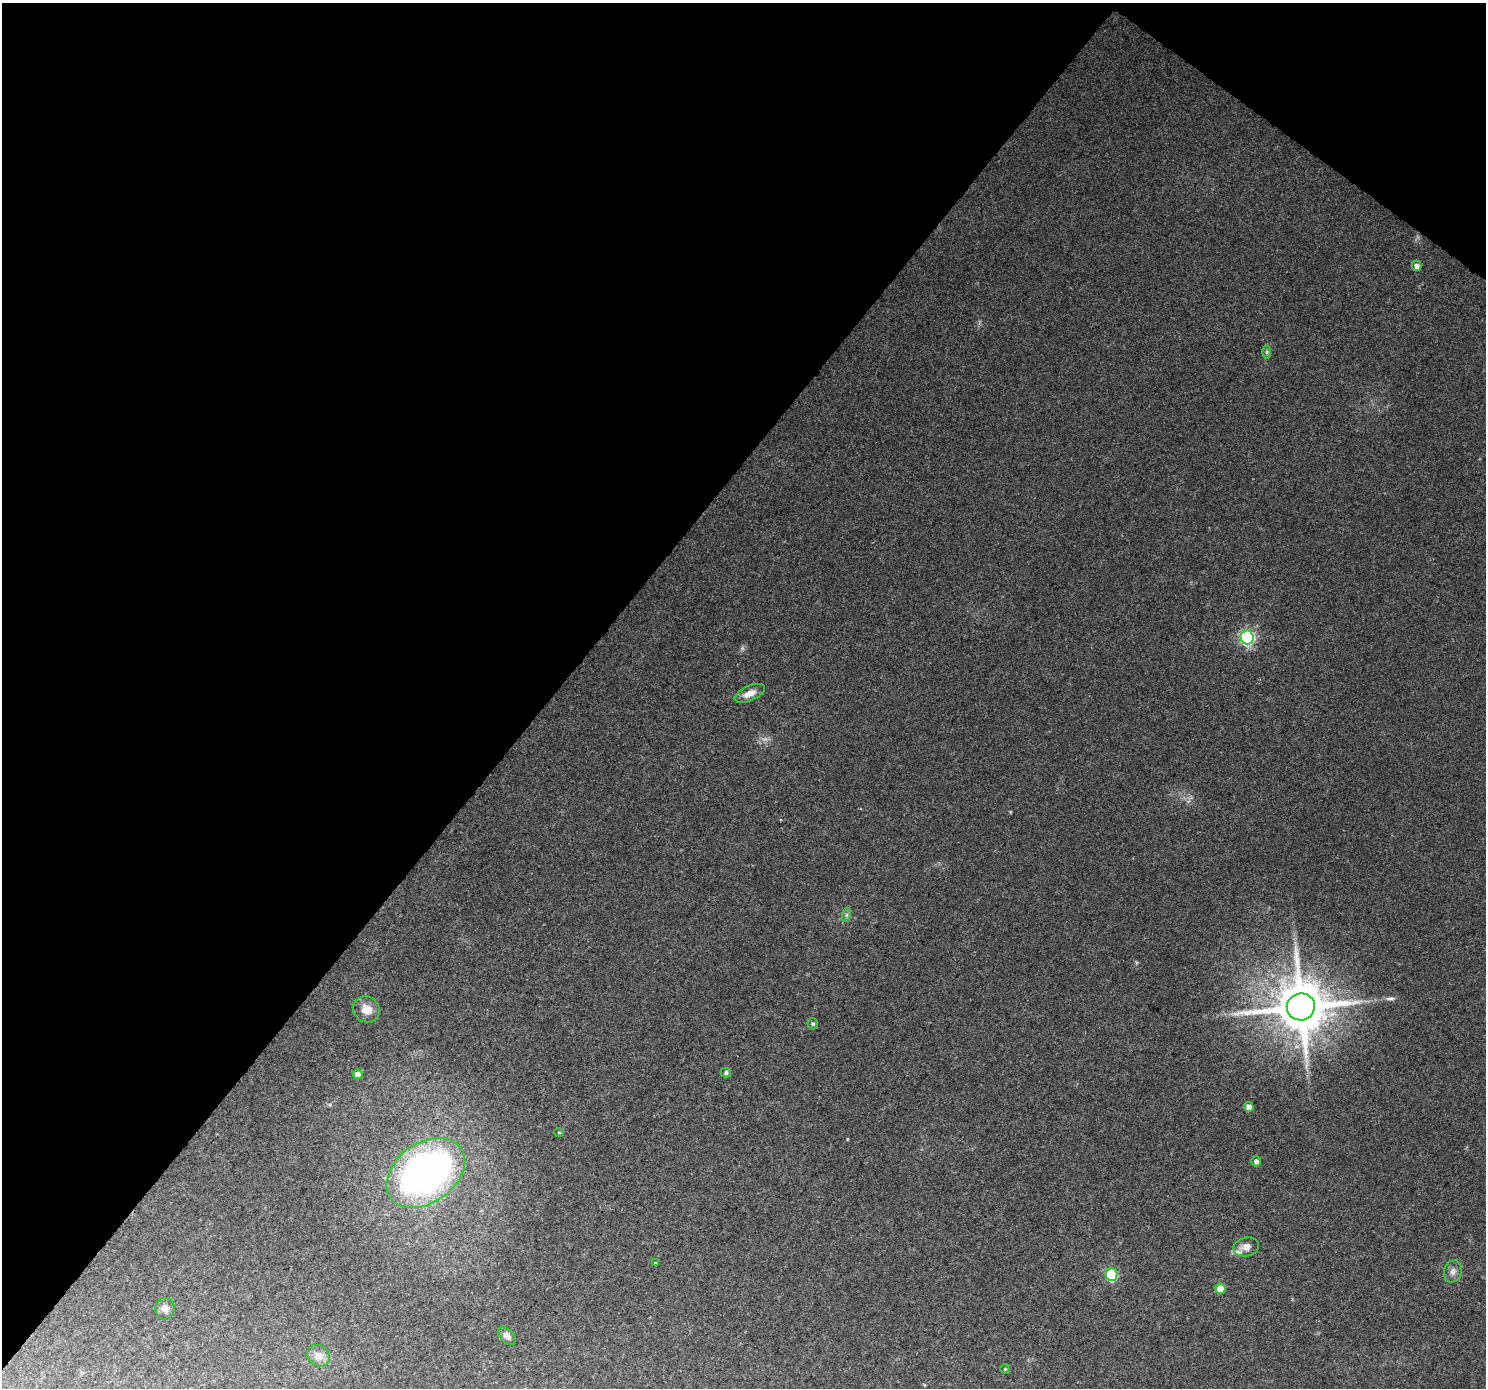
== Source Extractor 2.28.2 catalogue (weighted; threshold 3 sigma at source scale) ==
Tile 2 of 4 x 4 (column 2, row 1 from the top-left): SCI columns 1529-3012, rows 4452-5837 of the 6017 x 6062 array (HDU 1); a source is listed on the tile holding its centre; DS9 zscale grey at full resolution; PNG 1488 x 1390 px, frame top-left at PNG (2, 3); each listed source drawn as its Kron ellipse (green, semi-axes under 4 px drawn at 4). Shown black and unused: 40% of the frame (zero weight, under 3 of 4 exposures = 5% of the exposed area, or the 3 px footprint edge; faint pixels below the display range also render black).
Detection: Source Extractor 2.28.2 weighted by HDU 2 'WHT'; one run over the whole footprint, this tile lists its part. Background 0.0561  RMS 0.0057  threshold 0.0257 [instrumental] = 3 sigma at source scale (4.5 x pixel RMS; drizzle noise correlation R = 1.50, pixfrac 1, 0.0396/0.0396 arcsec/px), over >= 5 px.
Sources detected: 25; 1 long thin detection or spike segment (spike, bleed or trail) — neither listed nor drawn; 1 inside a brighter listed object's ellipse — not listed separately; the other 23 listed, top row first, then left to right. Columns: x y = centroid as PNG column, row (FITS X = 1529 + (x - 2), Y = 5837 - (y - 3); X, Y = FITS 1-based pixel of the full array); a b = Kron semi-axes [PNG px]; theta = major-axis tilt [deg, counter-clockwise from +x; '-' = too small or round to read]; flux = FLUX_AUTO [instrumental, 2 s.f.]
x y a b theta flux
1416 266 5 5 - 2.8
1267 352 6 4 89 1.1
1247 637 7 6 - 130
750 693 16 7 24 5.6
846 915 7 4 72 1.2
1301 1007 14 13 - 3600
366 1009 14 12 -39 7.8
813 1024 5 5 - 1.1
726 1072 5 5 - 1.4
358 1074 5 5 - 4.5
1249 1107 5 5 - 3.7
559 1132 5 3 - 0.45
1256 1161 5 5 - 2.2
426 1173 43 30 35 240
1246 1247 13 9 12 4.2
656 1263 4 3 - 0.55
1453 1271 11 8 71 3
1111 1275 6 6 - 56
1220 1289 5 5 - 9.9
165 1309 11 9 83 3.3
507 1336 11 6 -45 2.5
318 1356 12 10 -38 4.3
1005 1369 5 5 - 0.78